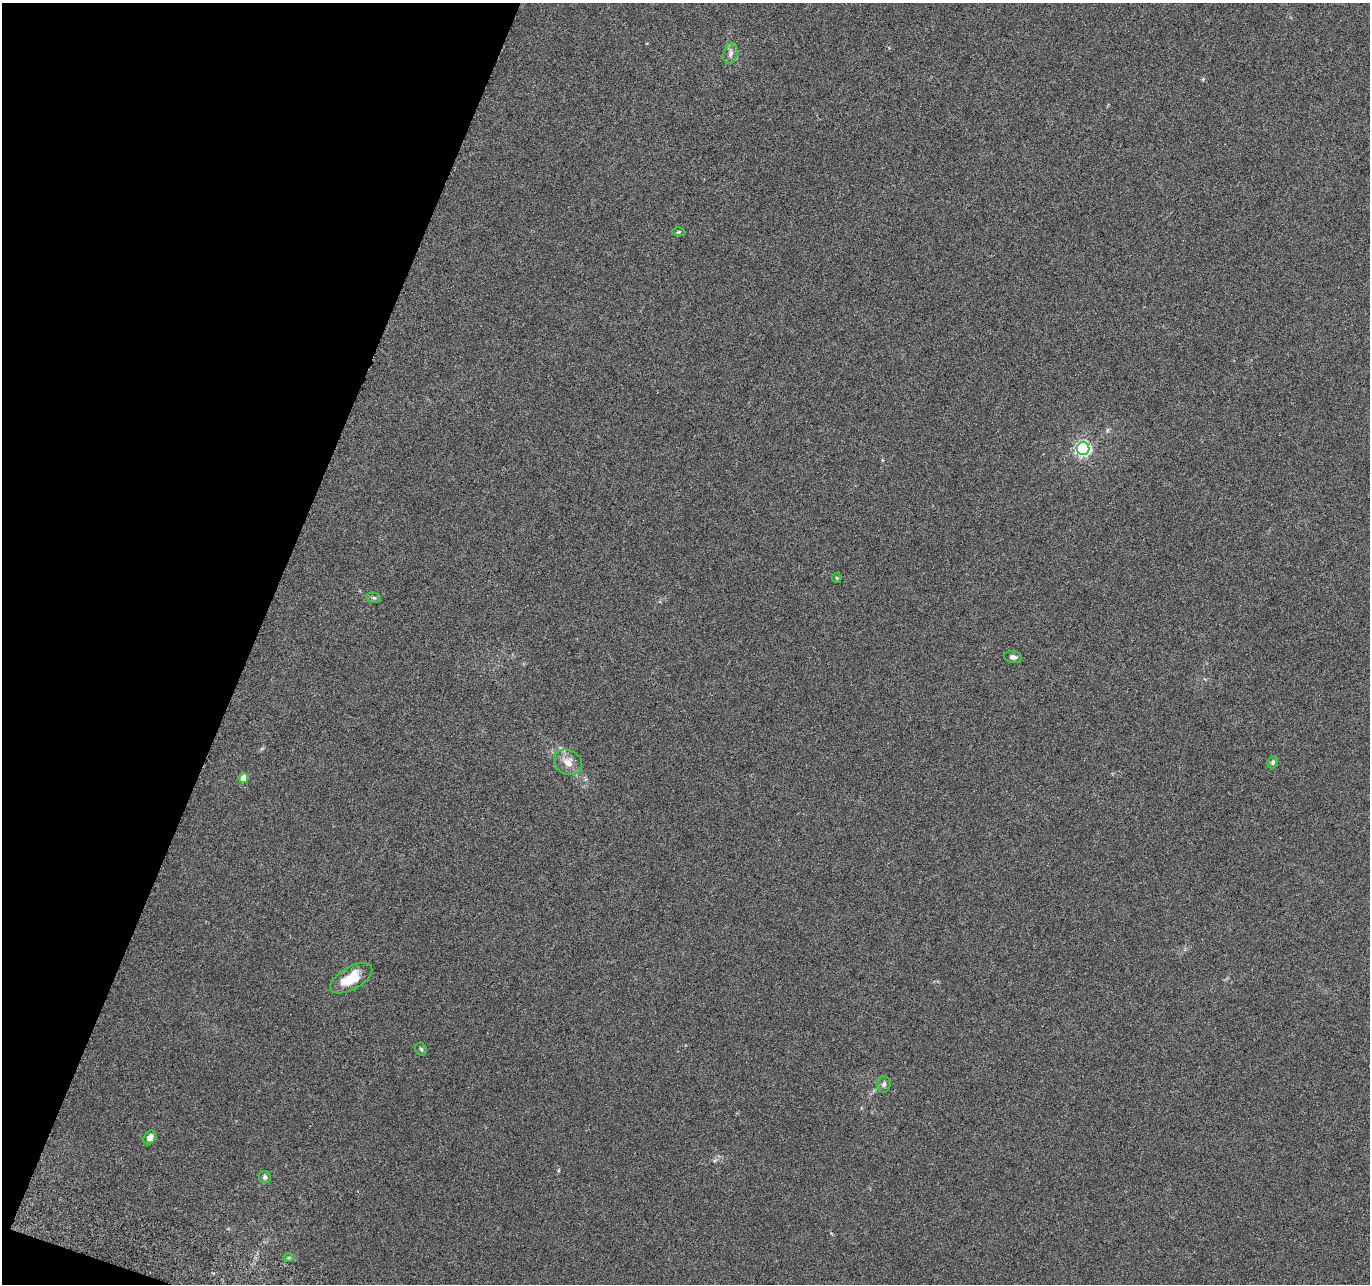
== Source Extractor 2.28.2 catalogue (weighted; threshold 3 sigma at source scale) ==
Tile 9 of 4 x 4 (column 1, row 3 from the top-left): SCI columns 23-1390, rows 1552-2833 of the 5526 x 5730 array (HDU 1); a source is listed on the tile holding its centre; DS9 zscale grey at full resolution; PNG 1372 x 1286 px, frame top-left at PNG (2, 3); each listed source drawn as its Kron ellipse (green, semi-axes under 4 px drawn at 4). Shown black and unused: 19% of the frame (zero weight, under 3 of 6 exposures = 3% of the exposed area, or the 3 px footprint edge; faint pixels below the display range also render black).
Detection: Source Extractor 2.28.2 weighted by HDU 2 'WHT'; one run over the whole footprint, this tile lists its part. Background 0.02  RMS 0.0034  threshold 0.0141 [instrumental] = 3 sigma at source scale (4.09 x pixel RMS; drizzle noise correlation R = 1.36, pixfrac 0.8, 0.0396/0.0396 arcsec/px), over >= 5 px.
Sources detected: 16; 1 inside a brighter listed object's ellipse — not listed separately; the other 15 listed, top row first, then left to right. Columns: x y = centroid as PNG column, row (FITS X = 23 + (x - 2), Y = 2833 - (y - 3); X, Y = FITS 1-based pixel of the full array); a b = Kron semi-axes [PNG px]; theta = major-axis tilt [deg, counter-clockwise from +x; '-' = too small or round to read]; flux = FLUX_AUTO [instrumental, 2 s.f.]
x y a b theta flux
731 53 10 7 74 1.4
679 232 6 3 0 0.38
1083 449 6 6 - 74
837 578 5 4 - 0.39
374 598 7 5 -6 0.63
1013 657 9 6 -8 0.97
568 762 14 12 -32 3.4
1273 762 6 5 - 0.67
243 778 5 4 - 5.5
351 978 23 11 30 7.9
421 1049 7 5 -61 0.57
884 1084 8 6 81 0.9
150 1137 7 5 52 2
265 1177 6 5 - 0.86
289 1258 6 4 1 0.42